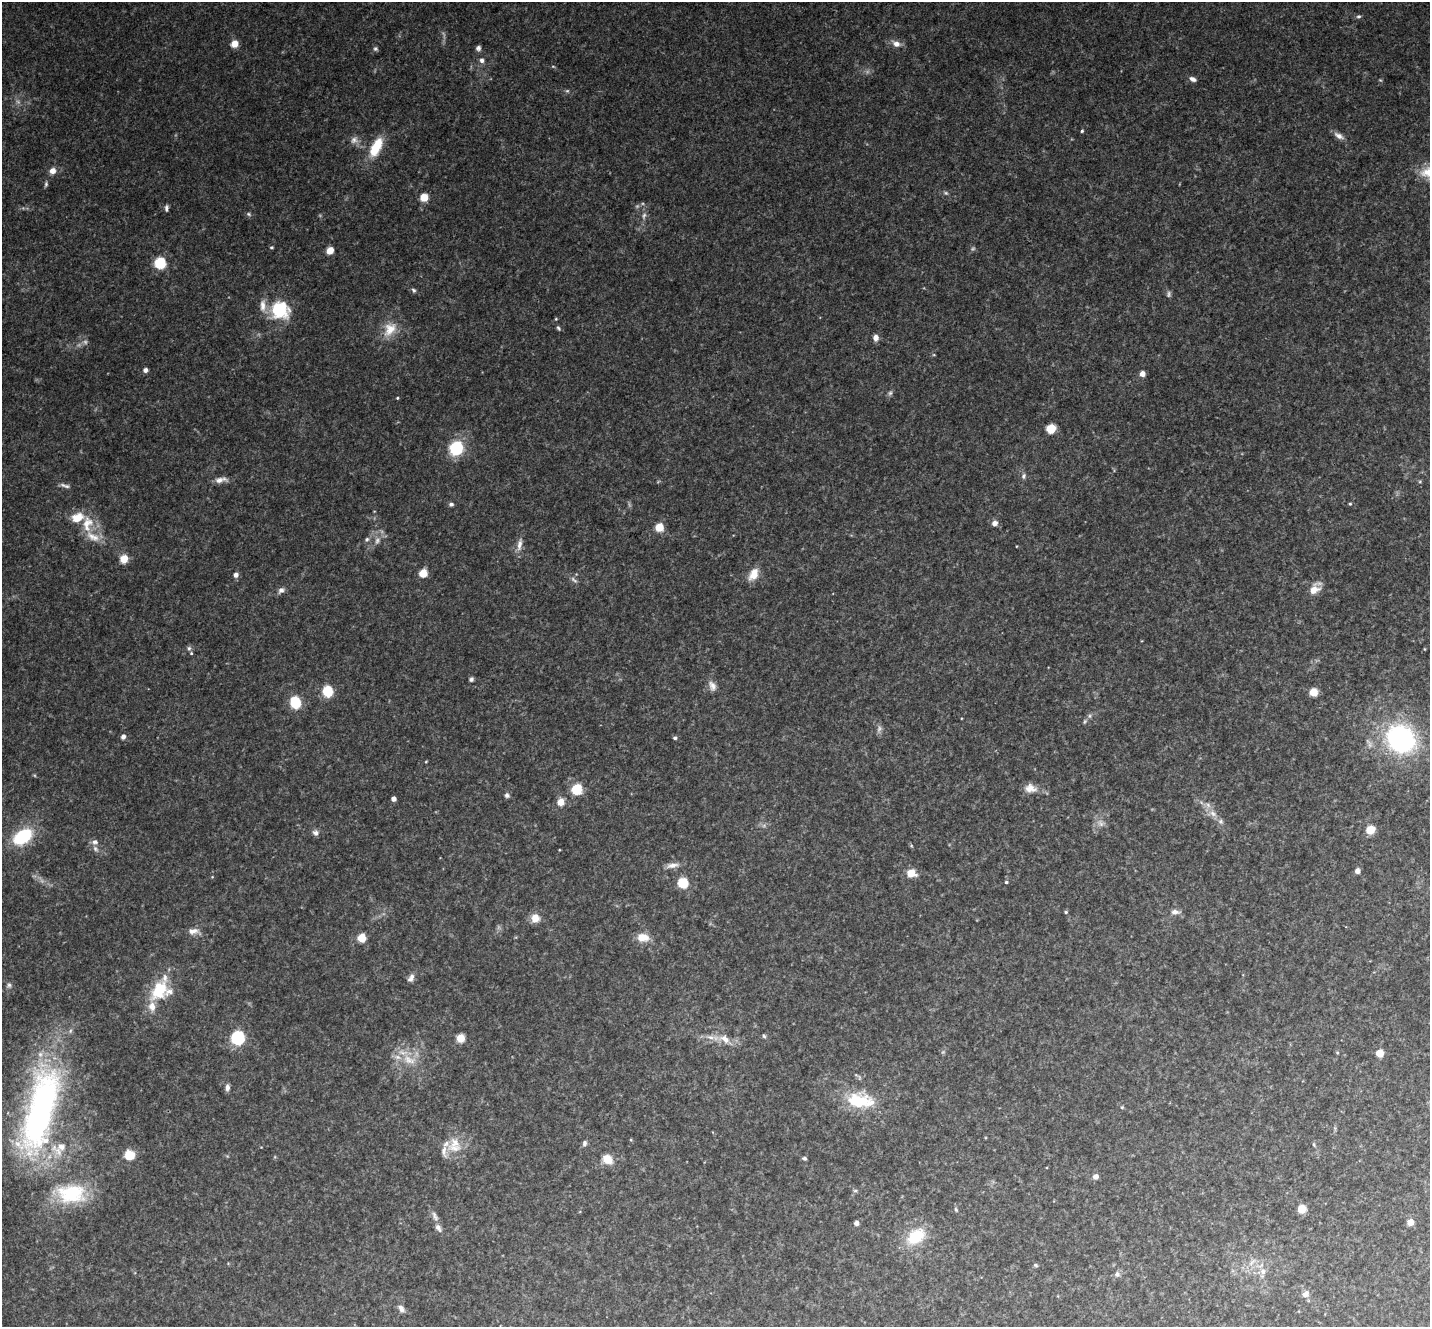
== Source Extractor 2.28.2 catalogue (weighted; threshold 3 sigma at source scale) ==
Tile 10 of 4 x 4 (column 2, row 3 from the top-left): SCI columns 1432-2859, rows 1474-2798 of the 5721 x 5732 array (HDU 1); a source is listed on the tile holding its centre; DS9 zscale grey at full resolution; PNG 1432 x 1329 px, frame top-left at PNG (2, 2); no overlay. Shown black and unused: <1% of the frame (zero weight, under 3 of 4 exposures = <1% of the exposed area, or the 3 px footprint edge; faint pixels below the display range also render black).
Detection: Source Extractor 2.28.2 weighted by HDU 2 'WHT'; one run over the whole footprint, this tile lists its part. Background 0.0903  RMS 0.0067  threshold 0.03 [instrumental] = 3 sigma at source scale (4.5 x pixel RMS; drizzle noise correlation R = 1.50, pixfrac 1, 0.05/0.05 arcsec/px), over >= 5 px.
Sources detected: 148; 8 too faint to see at this stretch — not listed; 15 inside a brighter listed object's ellipse — not listed separately; the other 125 listed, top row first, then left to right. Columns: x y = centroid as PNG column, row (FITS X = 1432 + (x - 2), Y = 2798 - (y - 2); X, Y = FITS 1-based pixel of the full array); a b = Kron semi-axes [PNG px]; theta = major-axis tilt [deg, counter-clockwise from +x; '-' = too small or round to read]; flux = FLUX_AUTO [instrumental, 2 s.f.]
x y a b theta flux
1359 16 6 6 - 1.3
234 44 6 5 - 10
896 44 11 8 -25 4.8
478 48 6 6 - 2
375 49 6 6 - 1.4
482 60 6 6 - 2.6
553 66 6 4 -2 0.75
1193 79 8 5 -25 2.7
1380 80 5 4 - 0.71
567 91 5 5 - 1.1
1082 131 4 4 - 0.9
1339 136 14 7 -29 3.7
354 140 11 10 - 3.8
376 147 21 9 62 23
52 171 7 7 - 4.9
46 184 7 5 81 1.3
946 193 7 5 -16 1.4
424 197 6 5 - 15
166 208 8 5 87 1.9
249 214 7 5 -28 1.3
644 216 11 6 77 2.6
271 247 5 4 - 0.83
330 250 5 5 - 11
160 263 6 6 - 47
414 290 7 5 -50 1.4
263 305 20 9 -89 6.8
279 310 10 10 - 60
556 319 4 3 - 0.62
558 328 7 5 -54 1.2
390 329 24 16 56 14
876 338 7 6 - 3.6
145 370 5 5 - 2.4
1142 374 6 5 - 4.2
890 393 6 6 - 1.5
397 398 4 3 - 0.72
1051 429 6 6 - 20
456 448 8 7 - 59
1024 476 8 5 74 1.8
221 480 18 7 8 4.6
63 485 9 6 -12 2.2
451 504 5 5 - 1.8
1350 504 4 3 - 0.79
994 523 7 7 - 3.3
87 524 24 15 80 15
659 527 6 6 - 14
367 539 7 6 - 1.6
519 544 19 7 79 5
124 559 6 6 - 15
423 573 6 5 - 15
753 574 16 10 60 9
236 575 6 6 - 2.8
574 580 12 4 -44 2
1315 589 17 10 51 7.7
281 590 9 7 34 2.8
189 648 6 6 - 1.5
471 679 5 4 - 1.8
712 686 14 9 -67 4.6
327 691 7 6 - 32
1313 692 6 6 - 11
295 702 8 7 - 32
1090 716 6 4 90 1.3
1085 721 7 5 61 1.3
123 737 6 5 - 2.4
675 738 5 4 - 1.2
1401 739 27 23 -39 120
426 762 4 3 - 0.56
1030 788 16 11 -7 6.9
577 789 6 6 - 37
507 795 6 6 - 1.8
393 799 4 4 - 4.7
561 802 6 6 - 9.4
1213 813 13 8 -41 5.1
1100 823 11 8 -58 3.8
1370 830 6 6 - 14
315 833 8 7 - 2.7
23 836 20 12 34 40
95 842 9 8 - 2.7
672 865 18 7 8 4.6
1357 871 6 5 - 3.1
911 873 11 8 -15 8.1
212 877 4 3 - 0.51
1006 882 4 4 - 1.1
683 883 6 6 - 41
1066 912 5 4 - 0.96
1175 912 12 7 1 3.7
535 918 9 9 - 8.4
193 931 16 8 -4 4.6
643 937 16 11 -6 8.7
362 938 5 5 - 18
411 978 11 6 62 3.3
9 985 8 7 - 2
159 990 30 19 56 28
764 1036 5 5 - 1.1
238 1038 7 7 - 95
461 1038 5 5 - 15
724 1039 18 10 -30 8.4
1337 1052 5 3 - 0.63
1380 1053 6 6 - 8.9
409 1060 23 12 -19 14
227 1087 8 5 86 2.8
857 1101 33 21 1 31
1122 1107 5 4 - 0.8
40 1111 103 32 76 250
631 1140 4 3 - 0.62
455 1143 18 15 -42 13
584 1143 8 6 76 1.8
1314 1145 6 3 -72 0.82
129 1155 7 6 - 20
804 1158 5 4 - 1.3
607 1159 11 9 -35 9.6
1095 1176 5 5 - 4.5
855 1191 6 4 0 0.99
71 1193 40 26 -1 45
956 1209 7 4 -70 0.98
1302 1209 5 5 - 16
435 1216 15 6 -62 3.1
1410 1222 5 5 - 7.3
856 1223 5 5 - 2.5
438 1228 10 6 -56 3.1
916 1236 28 18 38 23
1035 1265 6 4 -27 1
1263 1272 10 8 -79 4.3
1117 1274 8 7 - 2.3
1305 1294 10 7 28 3.3
401 1309 11 7 -52 3.2